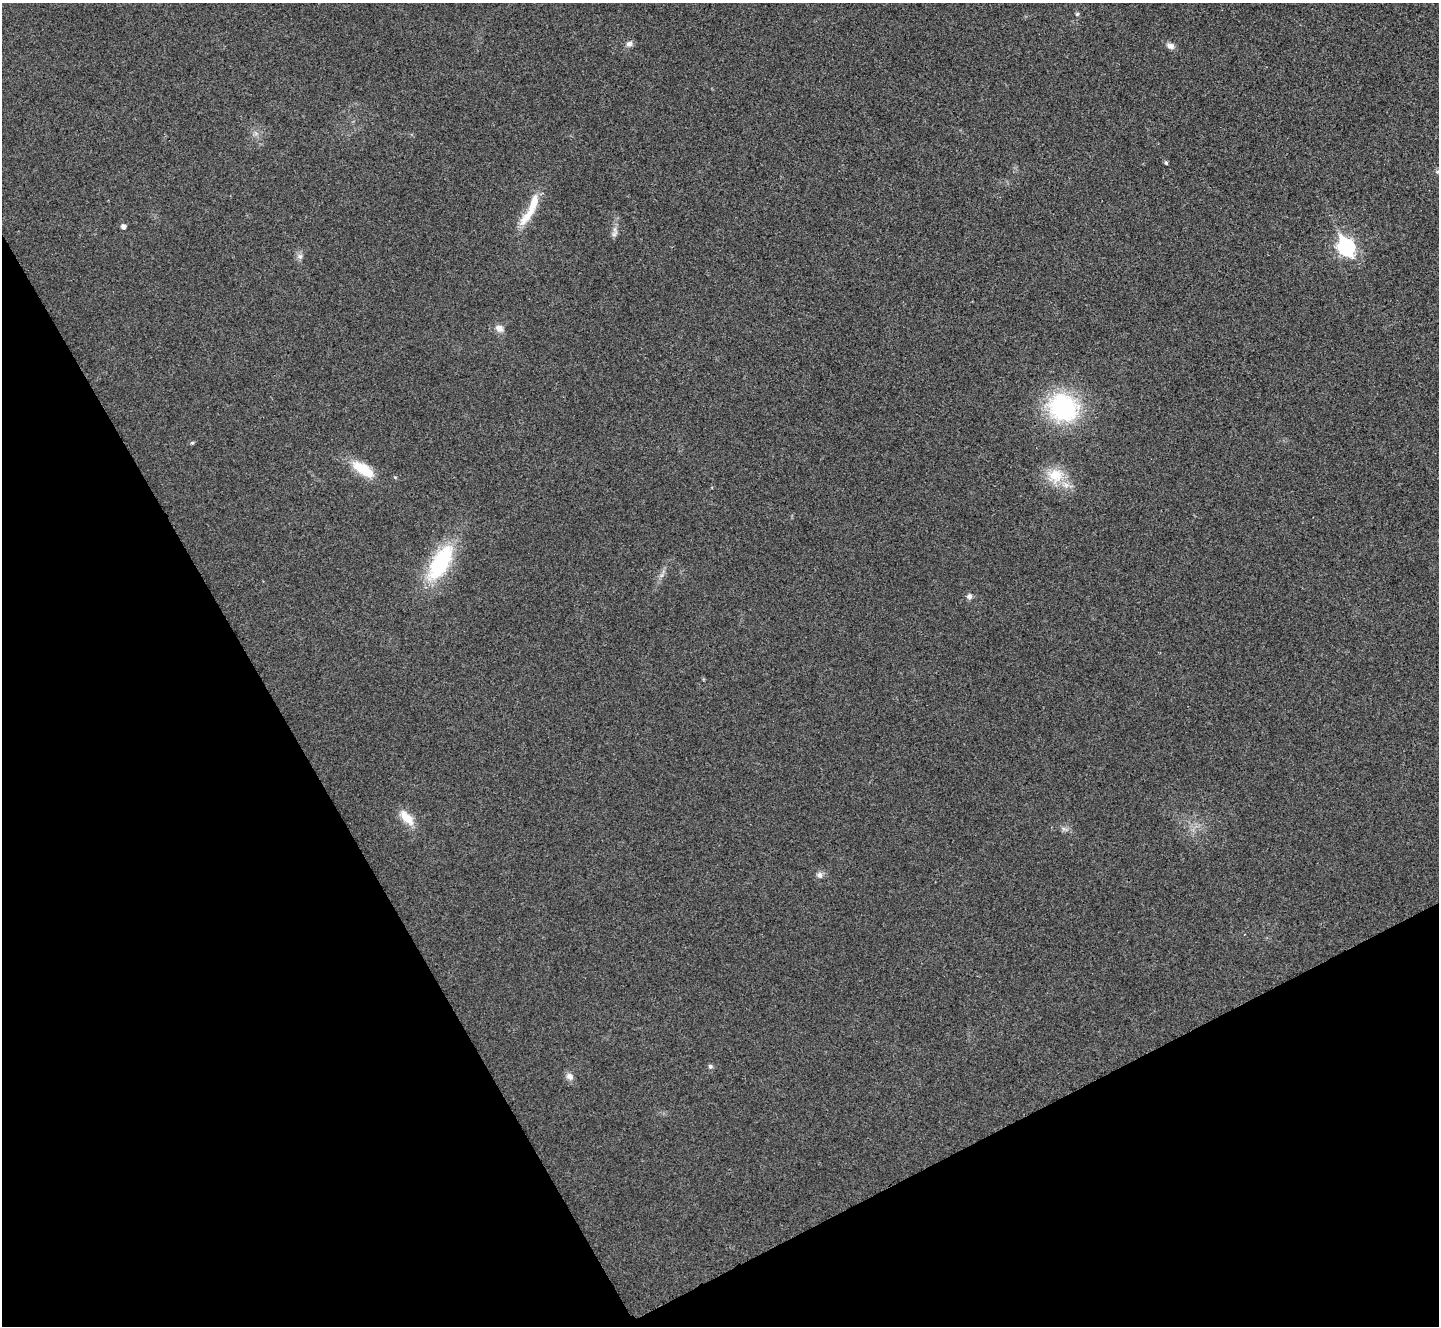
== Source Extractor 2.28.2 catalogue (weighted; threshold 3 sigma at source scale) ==
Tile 14 of 4 x 4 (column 2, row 4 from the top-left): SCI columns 1444-2880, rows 161-1484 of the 5762 x 5752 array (HDU 1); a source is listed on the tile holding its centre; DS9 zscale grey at full resolution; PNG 1441 x 1328 px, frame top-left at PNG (2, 3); no overlay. Shown black and unused: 27% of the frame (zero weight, under 3 of 4 exposures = <1% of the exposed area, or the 3 px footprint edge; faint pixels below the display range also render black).
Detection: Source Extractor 2.28.2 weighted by HDU 2 'WHT'; one run over the whole footprint, this tile lists its part. Background 0.034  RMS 0.0062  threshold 0.0278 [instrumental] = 3 sigma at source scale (4.5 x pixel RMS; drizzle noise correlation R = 1.50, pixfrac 1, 0.05/0.05 arcsec/px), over >= 5 px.
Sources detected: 20; all 20 listed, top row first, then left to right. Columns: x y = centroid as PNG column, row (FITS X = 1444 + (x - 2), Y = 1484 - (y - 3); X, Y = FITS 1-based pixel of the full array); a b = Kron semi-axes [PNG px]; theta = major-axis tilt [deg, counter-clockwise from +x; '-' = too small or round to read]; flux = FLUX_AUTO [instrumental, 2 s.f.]
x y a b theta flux
1077 14 5 5 - 0.85
629 44 8 7 - 2.4
1170 46 11 7 -25 2.8
1166 163 4 3 - 1
533 205 39 11 71 16
123 226 5 4 - 2.3
615 234 10 5 49 2
1346 247 9 7 -60 150
300 256 7 7 - 1.8
499 328 10 8 -34 3.7
1063 408 26 23 -34 77
192 443 6 3 18 0.76
363 469 31 12 -33 16
1055 475 21 20 - 16
440 563 50 20 60 48
969 596 8 7 - 1.9
407 818 22 10 -48 9.4
819 875 8 7 - 2.2
710 1066 6 5 - 1.3
570 1077 10 8 -51 3.1